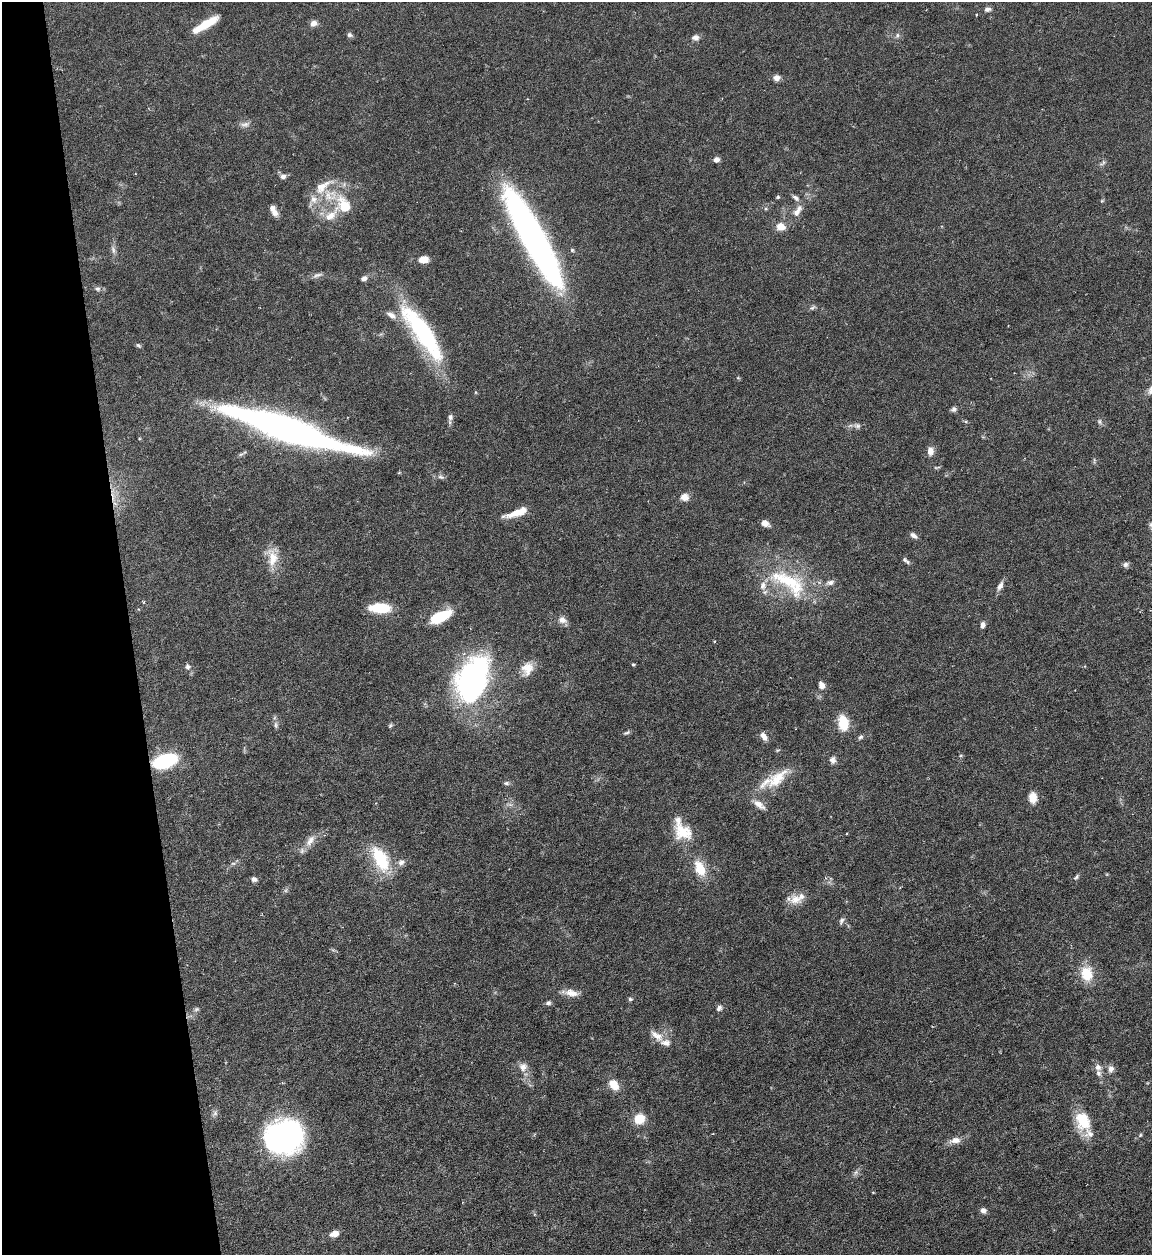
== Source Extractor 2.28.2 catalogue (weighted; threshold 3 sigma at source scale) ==
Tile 5 of 4 x 4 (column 1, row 2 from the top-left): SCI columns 257-1406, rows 2505-3757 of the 4992 x 5009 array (HDU 1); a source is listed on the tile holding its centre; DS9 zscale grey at full resolution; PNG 1154 x 1257 px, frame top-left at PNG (2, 2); no overlay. Shown black and unused: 11% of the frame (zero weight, under 4 of 7 exposures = <1% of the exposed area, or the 3 px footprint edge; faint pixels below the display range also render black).
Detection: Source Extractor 2.28.2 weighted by HDU 2 'WHT'; one run over the whole footprint, this tile lists its part. Background 0.0565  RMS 0.0027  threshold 0.0112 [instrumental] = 3 sigma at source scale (4.09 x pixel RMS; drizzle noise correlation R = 1.36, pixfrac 0.8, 0.05/0.05 arcsec/px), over >= 5 px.
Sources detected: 118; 1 too faint to see at this stretch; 1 inside a brighter object's white glare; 1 cosmic-ray / hot-pixel residue — not listed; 15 inside a brighter listed object's ellipse — not listed separately; the other 100 listed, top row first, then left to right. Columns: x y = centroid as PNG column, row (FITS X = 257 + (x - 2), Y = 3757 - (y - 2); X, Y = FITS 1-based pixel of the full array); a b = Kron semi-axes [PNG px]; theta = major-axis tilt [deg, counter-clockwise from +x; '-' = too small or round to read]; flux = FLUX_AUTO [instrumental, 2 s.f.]
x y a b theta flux
988 9 9 6 13 0.88
314 23 9 7 24 1.4
206 24 29 7 31 6.5
350 35 8 6 -26 0.66
897 35 7 5 70 0.62
695 38 10 7 -4 1.2
776 78 9 7 2 1.3
245 124 14 7 10 1.3
716 160 7 6 - 1.1
1102 163 11 5 38 0.67
283 176 8 7 - 1
330 195 24 17 -2 7.3
778 197 5 4 - 0.34
796 198 10 5 -37 0.87
1102 201 5 5 - 0.28
274 211 13 6 -61 1.9
797 211 20 9 58 2.7
330 216 26 11 44 4.2
781 227 9 8 - 2.9
533 238 96 18 -61 130
113 250 12 6 -80 1
572 250 5 5 - 0.39
423 259 10 7 8 2.9
317 275 15 5 21 1
364 278 7 5 29 1
98 289 7 7 - 0.73
812 308 10 5 24 0.61
422 332 71 18 -55 36
139 345 7 5 -38 0.43
954 409 7 6 - 0.75
450 417 9 7 81 0.86
1099 422 8 6 -56 0.66
857 426 11 7 -19 1
287 428 105 17 -18 150
930 451 10 7 -90 1.7
241 454 9 5 25 0.57
1094 460 8 3 85 0.36
937 467 10 3 9 0.36
441 477 10 6 -22 0.77
685 497 11 10 - 1.7
517 513 28 7 19 4.5
765 523 8 6 -26 1.6
914 535 10 6 -35 0.94
272 557 27 15 -89 4.9
908 562 7 5 -42 0.48
1125 564 8 6 84 0.75
787 580 59 22 -19 19
1000 586 13 7 64 1.3
380 608 23 10 -2 8.3
441 616 21 10 26 11
562 620 12 9 -14 1.5
983 625 7 5 83 1
633 664 4 4 - 0.31
188 667 8 7 - 0.88
527 669 19 14 68 3.6
473 676 53 28 70 58
822 685 8 6 -66 1.8
843 723 16 10 -79 6.2
276 725 9 5 -88 0.71
390 725 6 5 - 0.39
627 733 9 4 20 0.53
764 736 11 7 -53 1.5
861 737 8 5 49 0.54
832 760 9 8 - 1.1
165 761 17 9 17 25
777 779 40 16 40 8.1
506 783 8 5 1 0.6
1033 798 12 9 -86 2.9
683 831 26 19 -28 6.9
846 833 3 2 - 0.27
310 841 20 9 58 2.6
380 859 34 16 -64 12
401 862 11 8 31 1.2
233 863 7 4 0 0.5
700 868 19 11 -65 5.8
1076 877 9 5 41 0.52
254 879 7 6 - 0.87
286 890 7 4 72 0.47
795 899 17 13 -15 3.2
842 921 10 6 53 0.73
1087 974 20 16 -79 6.1
571 993 22 8 -9 2.6
630 999 5 5 - 0.47
548 1003 7 5 16 0.63
719 1008 8 6 51 0.83
196 1009 7 5 21 0.55
657 1036 22 10 -38 2.7
523 1067 13 11 89 2.1
1098 1067 9 8 - 1.3
1111 1069 11 8 83 1.2
614 1085 14 9 -52 3.7
215 1113 7 7 - 0.72
639 1119 10 9 - 5.8
1083 1121 26 18 -68 7.7
1140 1135 5 4 - 0.36
284 1136 31 29 22 66
955 1140 17 8 10 2.1
873 1192 4 3 - 0.2
983 1210 7 6 - 1
334 1233 9 6 17 2.1
Overlapping masked pixels (flux is a lower limit): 1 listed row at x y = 165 761